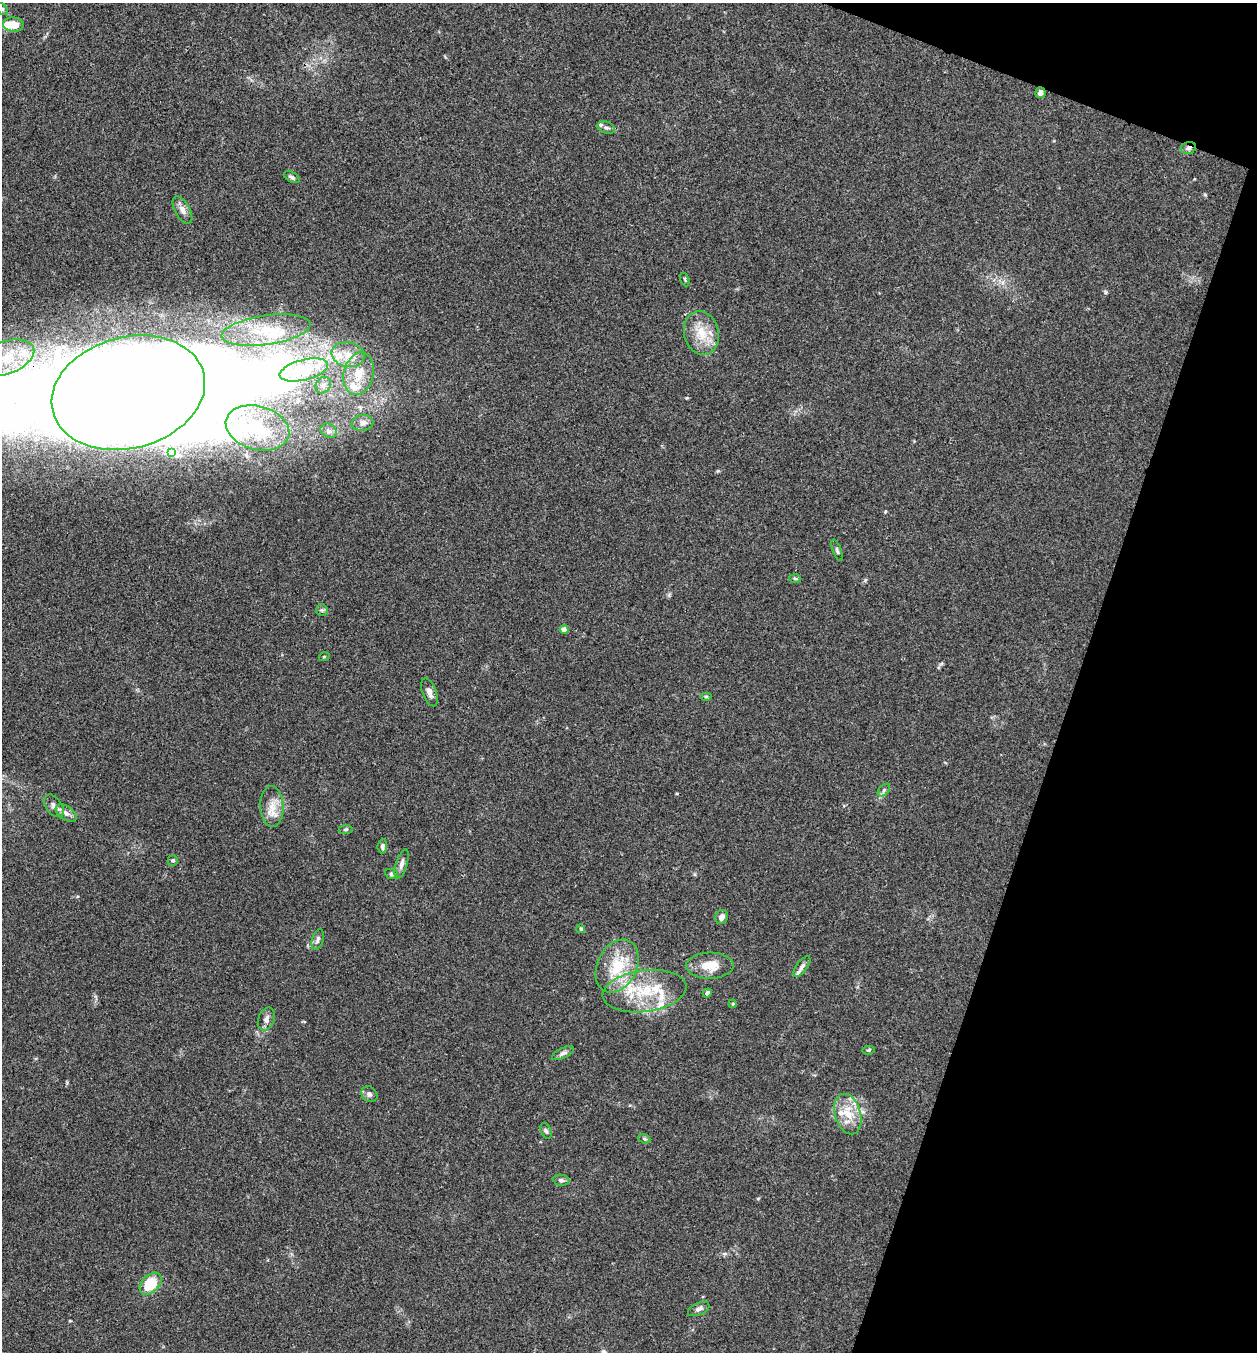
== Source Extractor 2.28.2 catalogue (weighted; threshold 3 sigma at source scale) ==
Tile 8 of 4 x 4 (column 4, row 2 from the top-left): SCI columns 4030-5284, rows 2702-4051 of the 5419 x 5403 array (HDU 1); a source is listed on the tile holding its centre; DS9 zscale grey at full resolution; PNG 1259 x 1354 px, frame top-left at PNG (2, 3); each listed source drawn as its Kron ellipse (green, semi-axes under 4 px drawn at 4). Shown black and unused: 17% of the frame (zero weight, under 3 of 4 exposures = <1% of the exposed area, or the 3 px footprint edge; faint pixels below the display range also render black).
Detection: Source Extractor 2.28.2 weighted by HDU 2 'WHT'; one run over the whole footprint, this tile lists its part. Background 0.0288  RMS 0.0045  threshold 0.0202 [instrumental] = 3 sigma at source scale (4.5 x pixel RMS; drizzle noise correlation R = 1.50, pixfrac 1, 0.05/0.05 arcsec/px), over >= 5 px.
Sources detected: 73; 9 inside a brighter object's white glare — neither listed nor drawn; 9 inside a brighter listed object's ellipse — not listed separately; the other 55 listed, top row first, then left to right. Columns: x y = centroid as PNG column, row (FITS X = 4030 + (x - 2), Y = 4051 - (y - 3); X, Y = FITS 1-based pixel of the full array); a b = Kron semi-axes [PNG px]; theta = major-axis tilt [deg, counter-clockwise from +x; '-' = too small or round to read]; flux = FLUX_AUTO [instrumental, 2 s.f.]
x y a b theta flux
2 9 7 4 -45 0.91
13 25 10 7 -9 6.8
1040 93 5 5 - 2.1
606 128 9 6 -20 1.4
1188 148 8 5 16 1.4
292 177 8 5 -29 1.1
182 210 15 7 -60 2.6
685 279 7 3 -70 0.56
266 330 45 14 8 19
701 333 22 17 -76 11
348 355 16 12 -13 7.3
6 358 29 16 21 16
304 370 25 10 14 24
359 374 21 15 77 11
323 385 9 7 55 2.1
128 393 78 55 15 350
363 423 11 8 8 2.7
258 428 32 21 -15 23
329 431 8 6 -33 1.5
172 452 4 3 - 0.77
837 550 11 3 -70 0.85
795 578 6 4 -2 0.63
322 610 6 5 - 0.82
564 629 4 4 - 3.5
324 657 5 3 - 0.38
429 692 15 6 -69 2.6
706 696 6 4 0 0.57
884 790 7 4 47 0.96
54 806 13 8 -54 2.3
272 806 20 11 -88 6.2
66 813 12 6 -34 2.4
346 829 7 4 7 0.67
382 846 7 5 85 1.1
173 860 5 5 - 0.79
402 864 15 5 73 2.1
391 874 6 5 - 0.71
721 917 7 6 - 2.2
581 929 4 4 - 0.81
318 939 11 5 73 1.4
617 966 28 19 64 18
710 966 24 13 0 8.4
802 967 12 5 53 1.6
644 991 42 20 7 24
707 993 5 4 - 1.4
733 1004 4 3 - 0.42
266 1019 12 8 70 2.2
869 1050 6 4 12 0.58
563 1053 12 5 27 1.4
369 1094 9 7 -42 1.5
848 1114 21 13 -74 8.9
546 1131 8 5 -69 0.93
644 1139 6 4 -21 0.62
561 1180 8 5 -10 1.1
151 1284 13 8 45 14
699 1309 11 6 25 1.6
Overlapping masked pixels (flux is a lower limit): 3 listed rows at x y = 1040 93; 1188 148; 6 358
Isophote crosses this tile's border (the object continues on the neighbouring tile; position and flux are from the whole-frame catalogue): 2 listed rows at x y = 2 9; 6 358